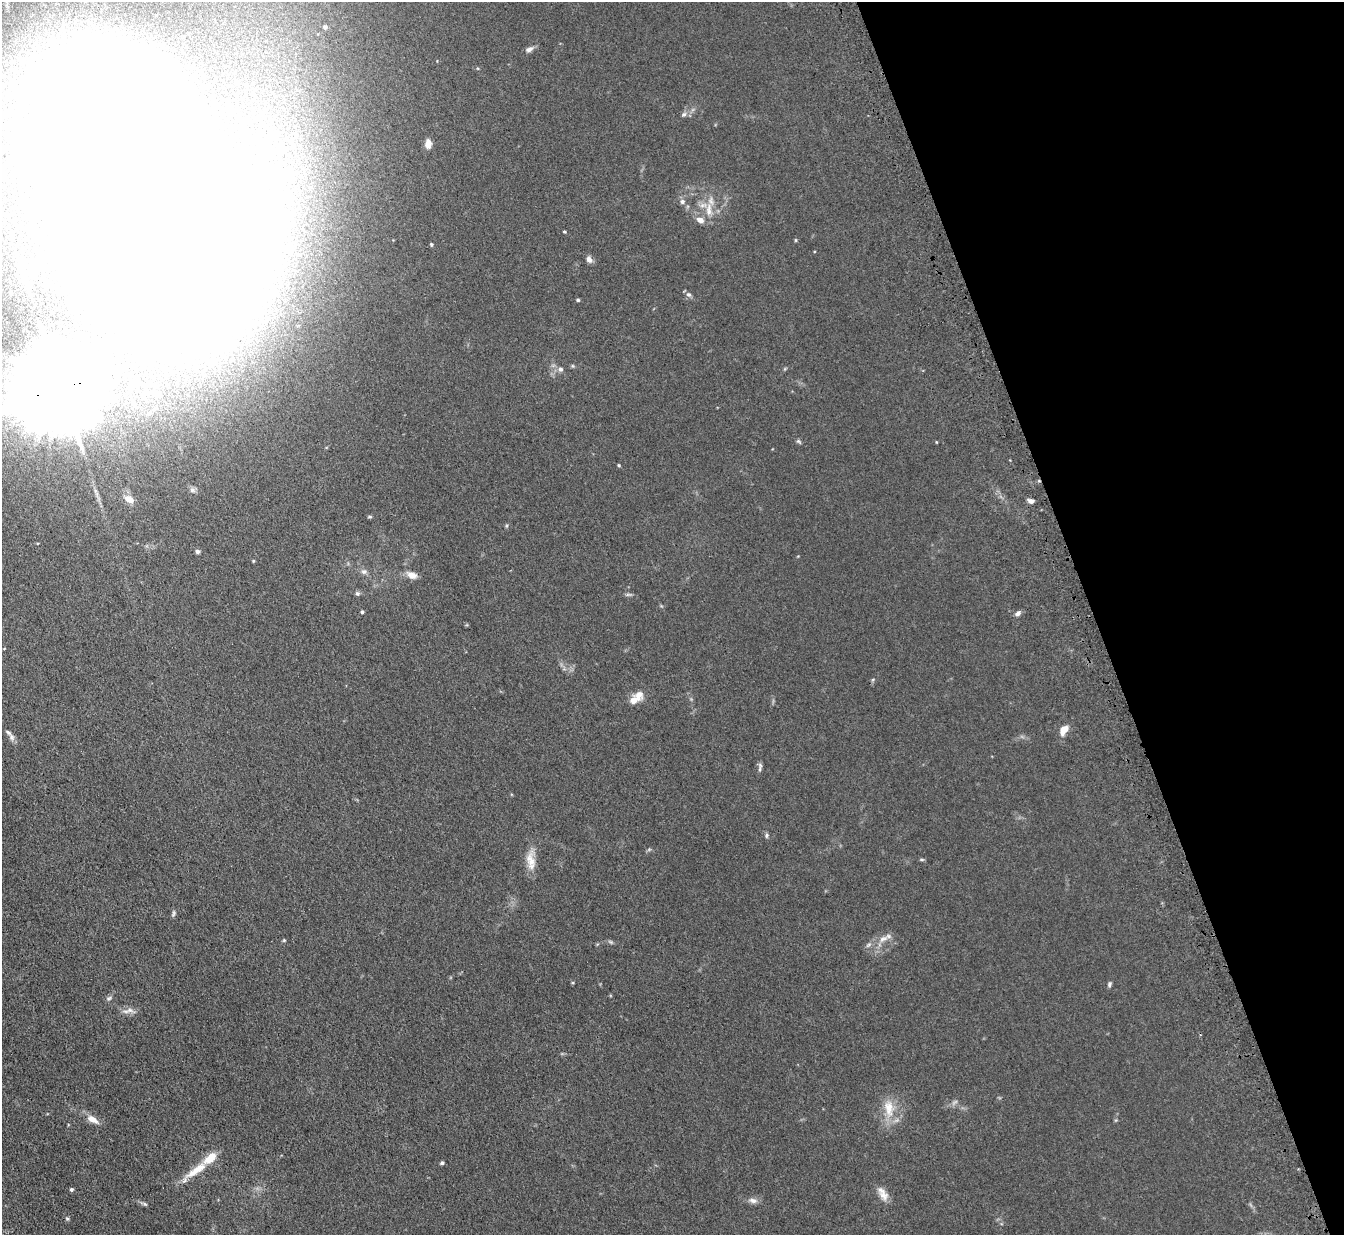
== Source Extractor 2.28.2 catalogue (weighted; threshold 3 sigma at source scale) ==
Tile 12 of 4 x 4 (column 4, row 3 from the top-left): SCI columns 4101-5442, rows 1403-2635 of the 5515 x 5398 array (HDU 1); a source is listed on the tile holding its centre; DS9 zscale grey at full resolution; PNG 1346 x 1237 px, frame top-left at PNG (2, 2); no overlay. Shown black and unused: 19% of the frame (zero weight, under 3 of 5 exposures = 4% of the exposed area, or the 3 px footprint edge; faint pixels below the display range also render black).
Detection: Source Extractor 2.28.2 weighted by HDU 2 'WHT'; one run over the whole footprint, this tile lists its part. Background 0.0415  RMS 0.0047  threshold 0.0211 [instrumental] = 3 sigma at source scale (4.5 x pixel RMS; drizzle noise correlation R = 1.50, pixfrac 1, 0.05/0.05 arcsec/px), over >= 5 px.
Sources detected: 63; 1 too faint to see at this stretch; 4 inside a brighter object's white glare — not listed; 3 inside a brighter listed object's ellipse — not listed separately; the other 55 listed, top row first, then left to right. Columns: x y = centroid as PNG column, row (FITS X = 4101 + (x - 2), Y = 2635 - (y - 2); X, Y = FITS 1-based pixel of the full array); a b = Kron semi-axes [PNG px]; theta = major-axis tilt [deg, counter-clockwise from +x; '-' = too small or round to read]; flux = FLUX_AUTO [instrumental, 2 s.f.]
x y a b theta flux
325 27 5 5 - 1.1
529 49 11 6 28 1.7
684 114 8 6 42 1.2
428 144 8 6 84 4.2
140 196 152 70 -77 5900
682 201 8 7 - 1.4
709 210 21 8 87 5.5
700 220 10 7 -21 2.9
564 231 4 3 - 0.44
795 240 5 3 - 0.42
431 244 4 3 - 0.63
589 260 8 7 - 1.8
21 271 15 7 -53 3.2
10 292 4 3 - 0.47
688 294 8 6 -28 1.2
578 300 4 4 - 0.51
248 341 8 7 - 2.5
560 369 7 6 - 1.3
61 388 30 21 13 12000
798 441 7 5 -36 0.75
936 442 4 2 - 0.31
619 465 4 3 - 0.46
129 499 12 8 -28 4.3
1030 501 8 5 -16 1.5
370 517 6 3 7 0.55
197 551 5 4 - 1.3
364 572 8 7 - 1.5
412 575 14 9 -19 3.3
357 593 6 5 - 1
628 595 7 4 1 0.83
362 612 4 4 - 0.72
1018 613 8 5 39 1.5
873 679 5 3 - 0.48
634 700 12 9 28 3.6
1064 730 14 8 57 3.7
8 733 13 6 -43 1.7
760 765 8 5 -73 1.1
766 835 8 4 89 0.79
922 859 7 3 0 0.59
531 860 23 12 -75 6.2
173 913 9 4 76 0.85
883 939 16 7 24 3.6
284 940 5 4 - 0.5
611 942 7 4 -31 0.74
1109 984 7 5 80 0.87
109 998 8 6 36 1
130 1010 10 7 -10 2.2
889 1108 25 13 -83 9.2
92 1119 16 8 -27 4.1
442 1163 4 3 - 0.89
196 1170 35 9 34 9.9
71 1189 4 4 - 0.88
884 1196 16 10 -38 3.5
753 1200 11 7 -20 2
145 1204 6 5 - 0.71
Overlapping masked pixels (flux is a lower limit): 2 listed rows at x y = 140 196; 61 388
Isophote crosses this tile's border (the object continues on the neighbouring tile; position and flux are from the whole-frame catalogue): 2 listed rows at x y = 140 196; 61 388
Unlisted compact peaks at least as high as the median listed source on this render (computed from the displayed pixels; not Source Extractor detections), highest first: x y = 67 1219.